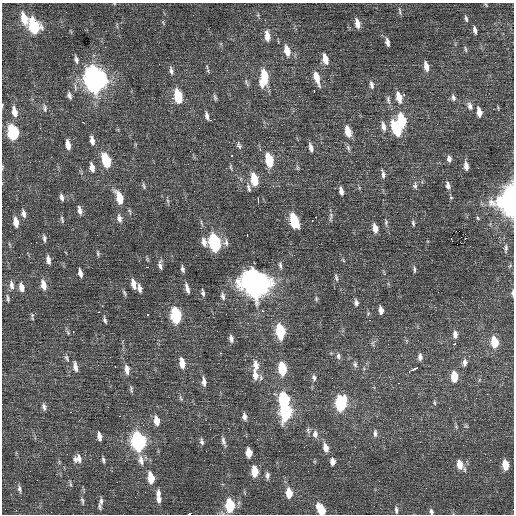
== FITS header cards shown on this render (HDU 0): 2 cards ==
NAXIS1  =                  512 / Axis length
NAXIS2  =                  512 / Axis length

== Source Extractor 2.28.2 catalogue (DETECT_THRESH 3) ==
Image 512 x 512 px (HDU 0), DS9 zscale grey, 1 PNG px = 1 image px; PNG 516 x 516 px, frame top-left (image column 1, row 512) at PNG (2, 3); no overlay
Background 0.275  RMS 0.79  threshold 2.36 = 3 sigma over >= 5 px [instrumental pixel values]
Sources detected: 207; all 207 listed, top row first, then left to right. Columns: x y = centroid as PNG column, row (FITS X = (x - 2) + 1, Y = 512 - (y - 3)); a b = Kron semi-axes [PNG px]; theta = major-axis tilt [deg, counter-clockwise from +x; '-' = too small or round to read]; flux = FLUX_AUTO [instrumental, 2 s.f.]
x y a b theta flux
486 5 5 3 - 53
400 11 12 3 -85 120
258 15 5 5 - 67
24 18 14 7 -74 840
466 19 9 4 -79 120
265 20 2 2 - 30
163 22 6 4 -56 62
357 23 11 5 -77 440
34 26 11 7 -73 4400
475 30 9 4 -79 180
267 36 13 6 -84 500
387 42 10 5 -77 220
465 49 9 3 -71 89
287 51 13 7 -76 640
76 59 11 5 -77 170
325 59 11 6 -76 580
426 67 12 5 -78 380
171 71 12 5 -76 180
208 71 6 4 -73 81
264 78 17 8 85 1600
316 78 15 6 -72 640
95 80 13 9 -77 35000
247 83 13 4 -65 120
371 85 11 5 -79 190
314 91 3 2 - 160
404 94 3 2 - 250
69 96 8 5 -71 170
178 96 11 6 -78 1900
215 97 9 5 -77 110
399 97 12 6 -77 580
172 98 3 3 - 69
453 98 9 5 -74 160
388 100 12 5 -85 170
2 105 5 3 - 42
470 106 11 7 -65 240
45 108 10 6 -79 160
493 109 3 2 - 56
14 112 13 7 -78 440
479 112 10 5 -80 430
207 116 9 4 -74 180
211 120 3 2 - 75
402 121 12 6 -78 2000
83 123 5 2 - 260
437 124 2 2 - 88
383 126 13 6 -78 310
40 128 3 2 - 38
396 129 15 7 -64 2200
348 131 12 6 -74 750
12 133 10 7 -80 3600
92 140 10 5 -77 300
283 143 2 2 - 32
68 145 10 5 -78 430
239 145 11 6 -71 150
311 148 10 5 -76 250
348 148 10 5 -66 120
232 156 3 2 - 380
449 159 8 5 -83 190
106 160 12 6 -74 2100
269 160 11 6 -76 1900
466 166 9 5 -81 330
2 167 6 3 81 47
231 167 9 4 -89 85
92 168 11 6 -77 330
297 168 8 4 -82 84
383 174 12 5 -79 190
254 179 11 6 -77 1300
448 185 10 6 -80 220
144 186 8 4 -72 93
415 186 10 6 -84 180
249 188 13 5 -76 170
341 191 8 4 -77 260
62 197 9 4 -78 180
119 198 14 7 -71 1100
451 198 5 3 - 47
258 200 5 2 - 41
168 201 5 3 - 46
511 201 15 11 89 26000
80 210 11 5 -75 240
23 213 11 5 -78 200
316 217 3 2 - 120
331 217 15 4 85 150
119 218 11 7 -75 250
478 218 5 4 - 60
62 219 11 3 -74 92
312 220 3 2 - 46
294 221 11 6 -73 2900
16 222 10 5 -80 510
386 222 9 5 85 120
413 223 7 4 -75 97
375 228 9 5 -78 480
456 231 2 2 - 43
97 235 2 2 - 34
247 235 3 2 - 270
499 237 3 3 - 43
44 238 10 4 -82 130
451 239 4 2 - 62
204 242 11 7 -72 320
226 242 11 8 -88 230
215 243 11 6 -77 7100
505 248 11 6 85 140
98 253 8 4 -85 88
48 260 9 5 -78 280
160 265 12 5 -83 210
280 265 11 5 -82 140
147 267 3 2 - 610
182 269 7 4 -75 140
414 269 9 4 -88 100
80 273 8 4 -77 240
336 278 10 5 -80 130
255 283 13 10 -69 71000
133 284 11 5 -75 360
11 285 12 6 -80 250
43 285 11 6 -77 440
21 287 11 6 -77 370
139 288 9 5 -77 220
187 288 11 4 -74 270
124 293 9 4 -61 100
203 293 9 4 -79 130
512 293 8 3 -89 120
223 296 11 6 -81 190
8 298 10 4 -80 110
316 299 6 5 - 86
356 303 8 5 -82 180
381 310 8 4 -83 310
263 311 3 3 - 180
99 312 3 2 - 470
32 315 7 5 82 96
148 315 3 2 - 560
176 315 11 6 -79 4700
105 320 9 4 -73 110
370 320 3 2 - 80
280 331 10 6 -81 3200
73 332 3 2 - 140
455 335 9 6 -86 240
231 339 9 5 -79 200
494 342 10 6 -82 1200
454 344 4 3 - 110
221 353 3 3 - 91
338 356 9 6 -70 160
110 357 2 2 - 26
420 357 9 5 88 210
66 358 9 5 -62 130
465 362 10 6 85 210
182 363 11 6 -80 580
355 364 8 6 -84 130
256 365 12 7 -83 430
115 366 2 2 - 260
75 367 14 5 -80 260
282 369 10 6 -83 2100
415 369 7 3 28 540
127 370 13 6 -81 350
409 371 3 2 - 140
255 375 12 7 -81 510
454 377 9 6 -88 950
314 378 9 6 -82 150
193 381 3 2 - 52
204 382 11 6 -85 280
399 383 3 2 - 53
131 389 10 5 -81 110
181 399 8 4 -59 87
284 400 10 6 -83 3700
340 403 10 7 87 5100
434 403 7 3 -81 71
44 407 9 5 -79 170
108 407 2 2 - 33
71 412 2 2 - 35
286 412 10 7 88 5100
244 417 8 5 -81 220
156 421 10 6 -79 560
466 426 6 4 -31 68
308 430 10 5 -79 130
420 431 2 2 - 33
375 433 10 5 -90 150
315 434 11 7 -86 270
99 436 9 4 -77 260
271 438 3 2 - 42
201 441 9 5 -73 140
223 441 13 5 -72 190
138 442 11 7 -80 11000
355 447 3 2 - 60
326 448 11 6 -76 410
279 451 2 2 - 24
249 453 8 5 -85 660
78 459 11 10 - 380
103 460 7 4 -81 120
141 460 14 8 -79 410
490 460 2 2 - 28
333 462 8 5 89 300
460 465 12 7 -63 630
505 465 9 5 -82 850
254 471 10 6 -86 940
267 475 10 5 -88 190
151 478 10 6 -82 960
37 480 2 2 - 35
15 482 2 2 - 27
70 484 10 3 -80 85
19 489 10 5 -77 150
289 493 8 5 -85 730
135 497 2 2 - 31
158 497 17 5 -85 440
82 501 12 4 -79 140
101 501 12 6 84 220
230 505 10 6 -86 2600
321 510 11 6 -62 1200
396 510 10 5 -83 140
431 512 7 5 -71 140
189 514 2 2 - 89
At the frame edge (FLAGS 8, measured only in part): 7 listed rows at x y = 2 105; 2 167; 511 201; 512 293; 321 510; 431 512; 189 514